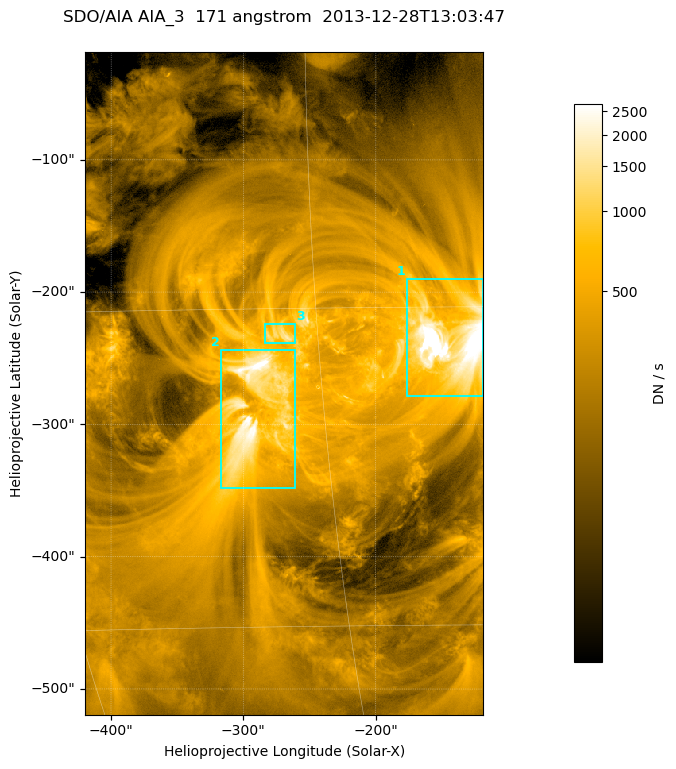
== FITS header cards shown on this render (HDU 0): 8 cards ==
TELESCOP= 'SDO/AIA '
INSTRUME= 'AIA_3   '
WAVELNTH=                  171
WAVEUNIT= 'angstrom'
DATE-OBS= '2013-12-28T13:03:47.34'
CTYPE1  = 'HPLN-TAN'
CTYPE2  = 'HPLT-TAN'
BUNIT   = 'DN / s  '

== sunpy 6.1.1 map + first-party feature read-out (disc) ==
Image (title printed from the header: SDO/AIA AIA_3  171 angstrom  2013-12-28T13:03:47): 502 x 835 px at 0.599 arcsec/px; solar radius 976 arcsec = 1628 px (partial field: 5.0% of the solar disc is inside the frame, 100% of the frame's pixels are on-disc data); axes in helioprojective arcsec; data unit DN / s (BUNIT, on the colour bar)
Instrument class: DISC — disc imager (sunpy class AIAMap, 171 A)
Bright regions (active regions / flare kernels): reference = the on-disc median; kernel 5 px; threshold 5 sigma = 733 DN / s over a disc level ~239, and >= 1.15x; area >= 419 px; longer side >= 6 px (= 3.6 arcsec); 3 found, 3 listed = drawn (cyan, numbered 1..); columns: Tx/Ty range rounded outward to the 2 arcsec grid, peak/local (2 s.f.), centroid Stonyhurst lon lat
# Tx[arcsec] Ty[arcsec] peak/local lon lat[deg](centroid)
1 -178..-118 -278..-190 30 -9 -17
2 -318..-260 -350..-242 16 -18 -20
3 -284..-260 -238..-224 6.5 -17 -16